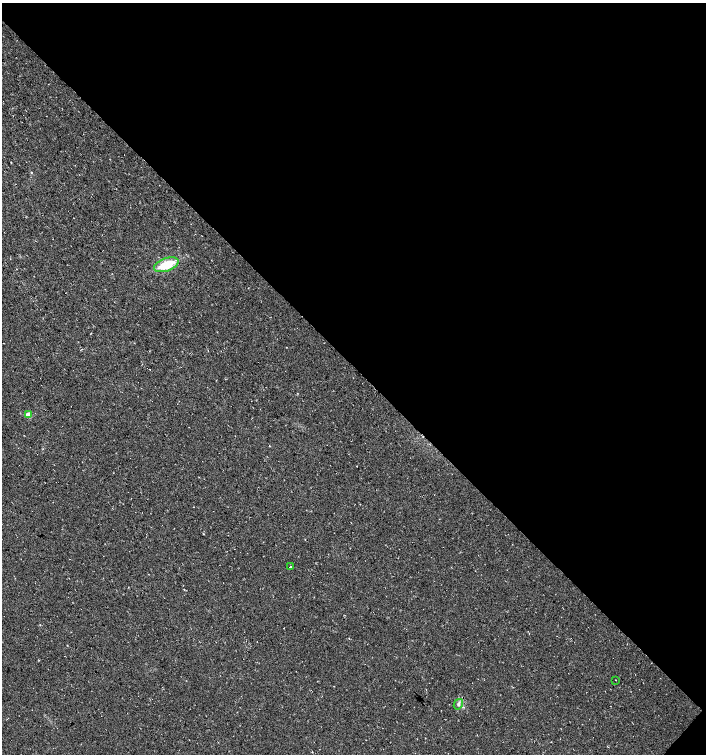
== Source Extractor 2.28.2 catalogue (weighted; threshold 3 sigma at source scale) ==
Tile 8 of 4 x 4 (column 4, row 2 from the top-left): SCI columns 4460-5867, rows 3009-4512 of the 6032 x 6030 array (HDU 1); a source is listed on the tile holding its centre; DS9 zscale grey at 2 x 2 block average (1 PNG px = mean of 2 x 2 image px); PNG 708 x 756 px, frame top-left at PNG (2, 3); each listed source drawn as its Kron ellipse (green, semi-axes under 4 px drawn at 4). Shown black and unused: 49% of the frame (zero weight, under 3 of 4 exposures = <1% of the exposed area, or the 3 px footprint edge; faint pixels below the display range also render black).
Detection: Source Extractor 2.28.2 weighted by HDU 2 'WHT'; one run over the whole footprint, this tile lists its part. Background 0.00754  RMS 0.0039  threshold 0.0178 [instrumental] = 3 sigma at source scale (4.5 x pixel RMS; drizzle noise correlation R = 1.50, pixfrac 1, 0.0396/0.0396 arcsec/px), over >= 5 px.
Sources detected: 6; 1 cosmic-ray / hot-pixel residue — neither listed nor drawn; the other 5 listed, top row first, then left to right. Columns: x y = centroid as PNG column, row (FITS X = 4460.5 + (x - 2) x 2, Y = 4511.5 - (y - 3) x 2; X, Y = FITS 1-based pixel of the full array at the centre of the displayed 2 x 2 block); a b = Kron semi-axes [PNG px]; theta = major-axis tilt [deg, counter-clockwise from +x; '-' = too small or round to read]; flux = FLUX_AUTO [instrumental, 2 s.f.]
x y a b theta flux
166 265 13 6 20 24
28 415 3 2 - 20
291 566 2 2 - 2.7
616 680 2 2 - 0.41
458 704 5 4 - 2